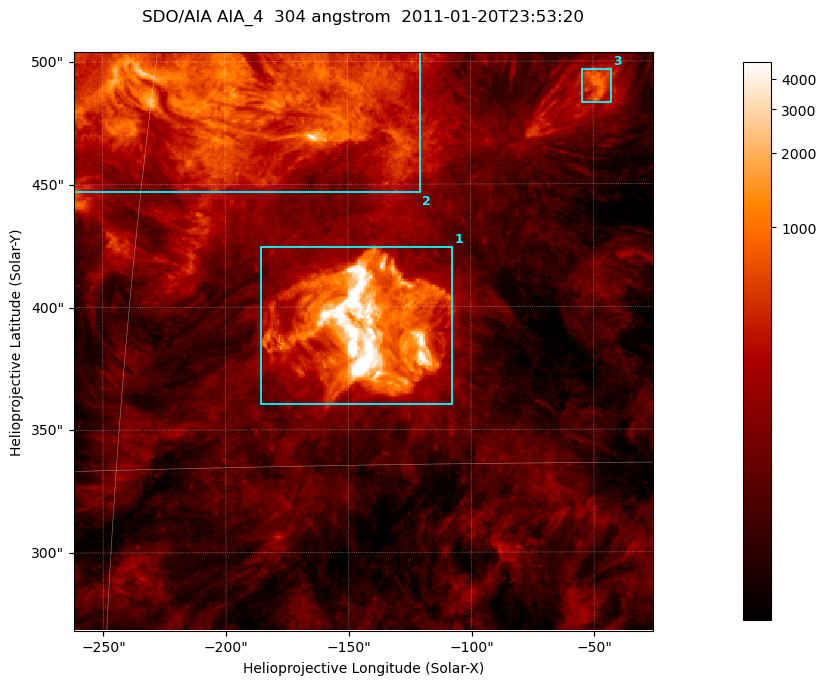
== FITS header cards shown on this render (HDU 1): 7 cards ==
TELESCOP= 'SDO/AIA '           / For AIA: SDO/AIA
INSTRUME= 'AIA_4   '           / For AIA: AIA_ATA1, AIA_ATA2, AIA_ATA3 or AIA_AT
WAVELNTH=                  304 / [angstrom] Wavelength
WAVEUNIT= 'angstrom'           / Wavelength unit: angstrom
DATE-OBS= '2011-01-20T23:53:20.124' / [ISO] Date when observation started; ISO 8
CTYPE1  = 'HPLN-TAN'           / CTYPE1; Typically HPLN
CTYPE2  = 'HPLT-TAN'           / CTYPE2; Typically HPLT

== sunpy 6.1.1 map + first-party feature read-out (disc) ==
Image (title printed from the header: SDO/AIA AIA_4  304 angstrom  2011-01-20T23:53:20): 393 x 393 px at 0.6 arcsec/px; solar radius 975 arcsec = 1625 px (partial field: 1.9% of the solar disc is inside the frame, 100% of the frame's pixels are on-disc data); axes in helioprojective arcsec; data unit not stated in the header (colour bar unlabelled)
Orientation: roll -0.132 deg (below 1 deg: not rotated)
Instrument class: DISC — disc imager (sunpy class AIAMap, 304 A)
Bright regions (active regions / flare kernels): reference = the on-disc median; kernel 3 px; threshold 5 sigma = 373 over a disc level ~112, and >= 1.15x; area >= 154 px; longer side >= 5 px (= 3 arcsec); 3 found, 3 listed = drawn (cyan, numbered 1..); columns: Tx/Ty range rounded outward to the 2 arcsec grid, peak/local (2 s.f.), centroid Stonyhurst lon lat
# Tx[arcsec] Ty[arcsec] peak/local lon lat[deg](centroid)
1 -186..-106 360..426 128 -9 +19
2 -262..-120 446..506 37 -13 +25
3 -56..-42 482..498 9.6 -3 +25